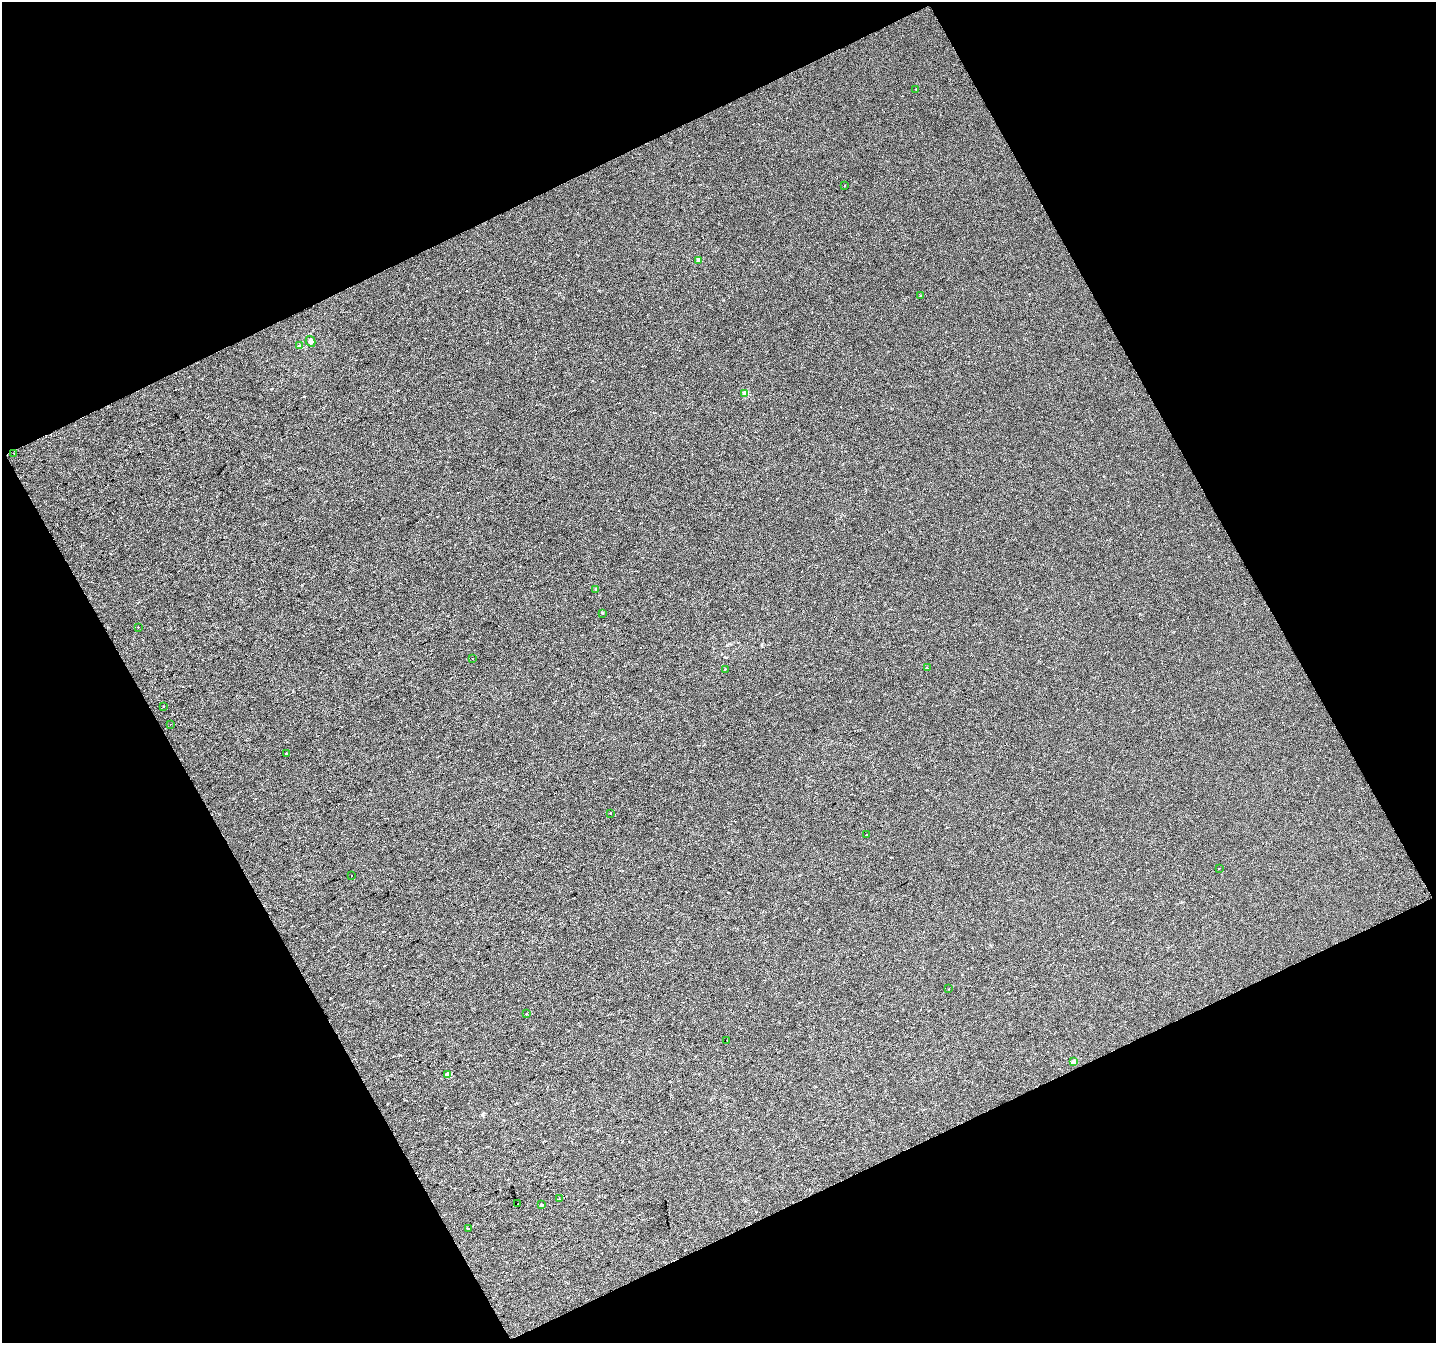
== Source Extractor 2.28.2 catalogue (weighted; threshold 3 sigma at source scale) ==
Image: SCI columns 2-2868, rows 76-2757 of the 2868 x 2814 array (HDU 1 of 3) = the unmasked area's bounding box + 8 px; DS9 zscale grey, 2 x 2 block average (1 PNG px = mean of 2 x 2 image px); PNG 1438 x 1345 px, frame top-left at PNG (2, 2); each listed source drawn as its Kron ellipse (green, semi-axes under 4 px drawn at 4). Shown black and unused: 46% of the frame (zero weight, under 2 of 3 exposures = <1% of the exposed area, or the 3 px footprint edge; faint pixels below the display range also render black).
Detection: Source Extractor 2.28.2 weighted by HDU 2 'WHT'. Background -4.49e-06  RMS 0.0044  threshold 0.0199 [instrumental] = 3 sigma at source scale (4.5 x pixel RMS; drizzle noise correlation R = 1.50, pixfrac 1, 0.0396/0.0396 arcsec/px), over >= 5 px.
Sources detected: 33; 3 cosmic-ray / hot-pixel residue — neither listed nor drawn; the other 30 listed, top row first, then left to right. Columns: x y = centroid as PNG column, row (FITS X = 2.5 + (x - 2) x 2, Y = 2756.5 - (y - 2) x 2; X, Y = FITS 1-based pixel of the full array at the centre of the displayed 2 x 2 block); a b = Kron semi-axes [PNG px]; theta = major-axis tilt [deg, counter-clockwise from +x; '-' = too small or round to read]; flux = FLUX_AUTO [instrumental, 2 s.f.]
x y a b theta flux
916 89 2 2 - 0.43
845 185 2 2 - 0.84
699 260 3 2 - 6.2
921 296 2 2 - 4
310 341 6 4 -59 4.1
299 346 4 3 - 1.2
745 393 3 2 - 18
14 453 2 2 - 2
596 589 3 2 - 0.67
602 613 2 2 - 1.8
138 627 2 2 - 0.43
472 658 2 2 - 0.94
927 668 2 2 - 0.49
725 669 3 2 - 0.63
164 706 2 2 - 0.66
170 724 2 2 - 0.3
286 753 2 2 - 0.95
610 813 2 2 - 1.9
866 835 2 2 - 1.5
1219 868 2 2 - 3.5
351 875 2 2 - 0.27
948 989 2 2 - 1
526 1014 2 2 - 1.1
727 1040 2 2 - 0.67
1074 1062 3 2 - 12
448 1075 3 2 - 12
559 1199 2 2 - 2.2
517 1204 2 2 - 0.84
542 1205 3 2 - 2
469 1229 2 2 - 2.7
Diffuse or blended objects may show on this block-average render without a row.